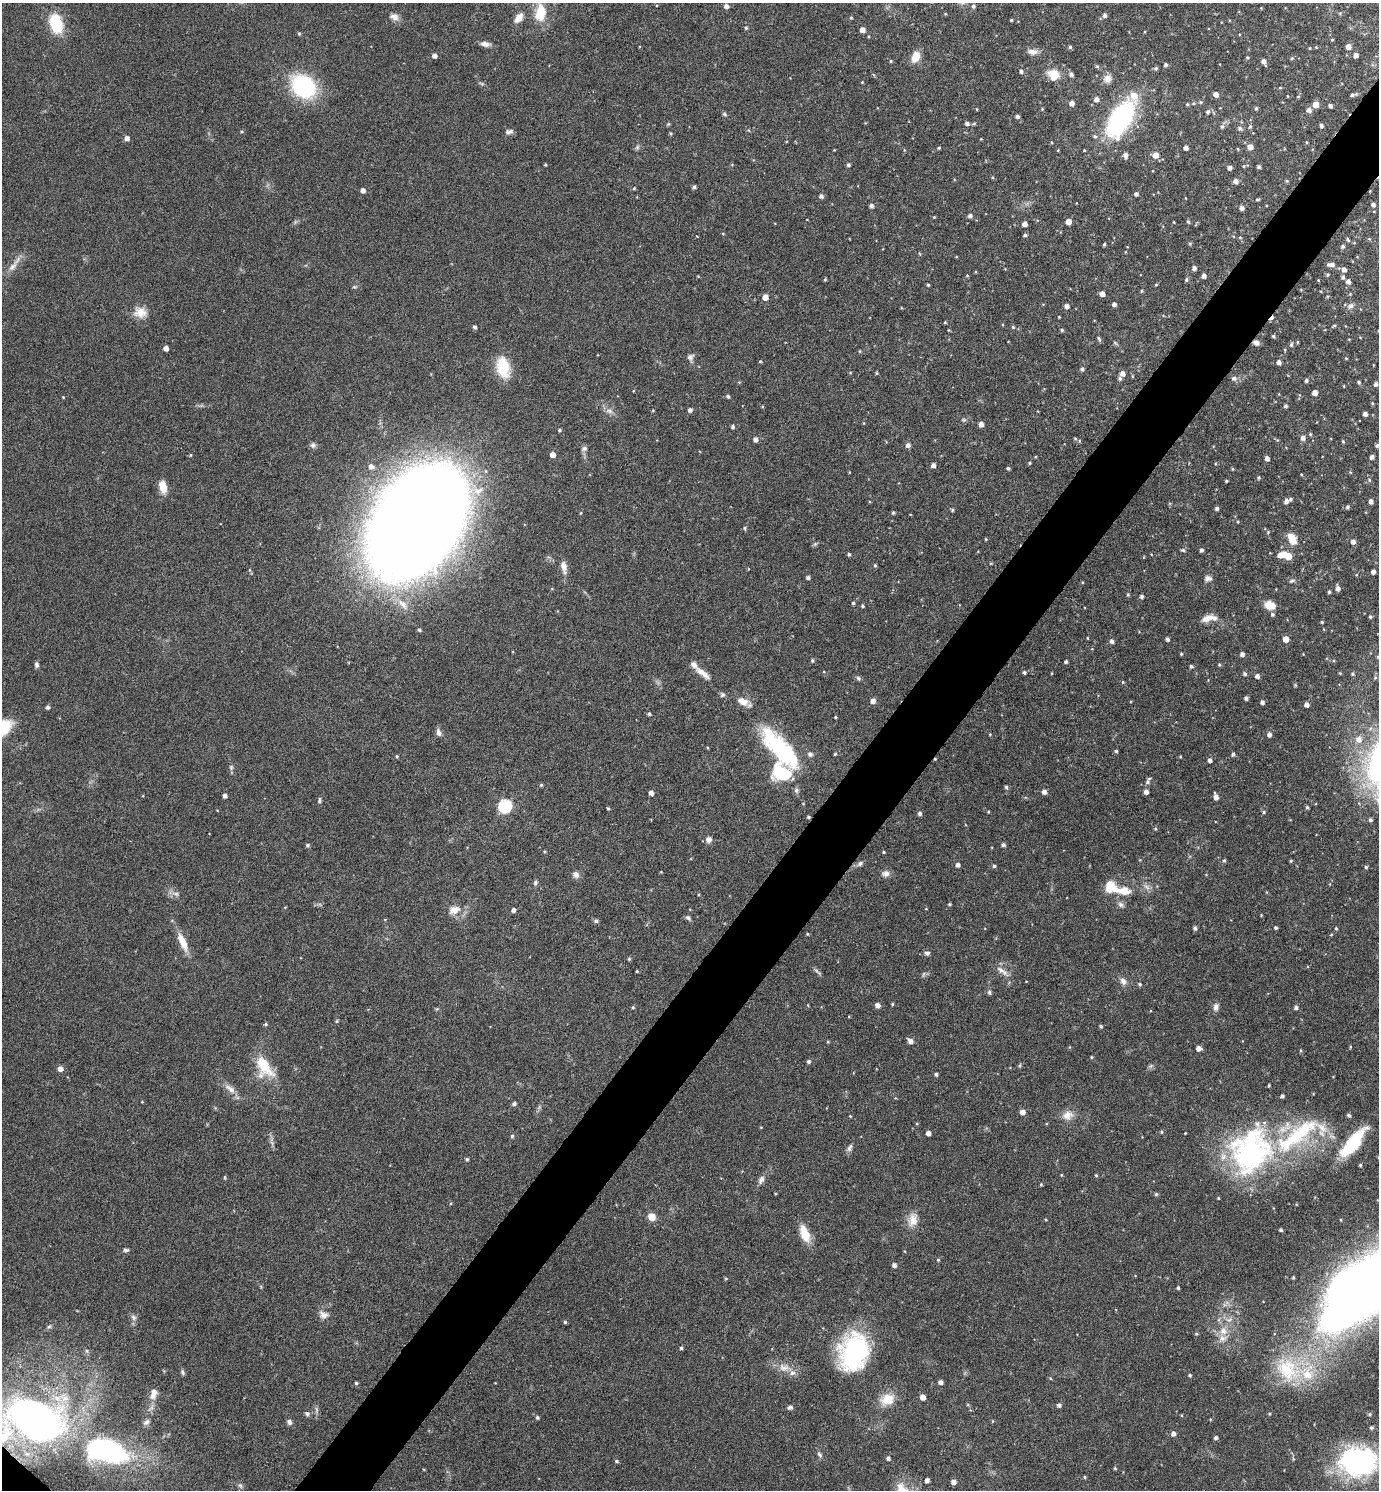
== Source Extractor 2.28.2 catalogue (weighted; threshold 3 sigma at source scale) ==
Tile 10 of 4 x 4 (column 2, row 3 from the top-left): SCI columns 1533-2909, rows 1493-2980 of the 5958 x 5955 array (HDU 1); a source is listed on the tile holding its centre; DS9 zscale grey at full resolution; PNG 1381 x 1492 px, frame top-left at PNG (2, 3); no overlay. Shown black and unused: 5% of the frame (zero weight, under 4 of 8 exposures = <1% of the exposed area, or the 3 px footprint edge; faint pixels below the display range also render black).
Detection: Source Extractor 2.28.2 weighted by HDU 2 'WHT'; one run over the whole footprint, this tile lists its part. Background 0.116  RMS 0.0051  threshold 0.0209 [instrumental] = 3 sigma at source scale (4.09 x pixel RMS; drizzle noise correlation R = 1.36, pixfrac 0.8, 0.05/0.05 arcsec/px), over >= 5 px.
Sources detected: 433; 2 too faint to see at this stretch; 2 cosmic-ray / hot-pixel residue — not listed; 13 inside a brighter listed object's ellipse — not listed separately; the other 416 listed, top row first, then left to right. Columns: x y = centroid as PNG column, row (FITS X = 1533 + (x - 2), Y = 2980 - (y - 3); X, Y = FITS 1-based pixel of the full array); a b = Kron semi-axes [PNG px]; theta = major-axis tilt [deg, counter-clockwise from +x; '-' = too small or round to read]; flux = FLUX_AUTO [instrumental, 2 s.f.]
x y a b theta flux
726 6 5 4 - 1.8
973 6 5 4 - 1
540 13 23 13 81 11
1340 13 5 4 - 0.46
1105 15 5 4 - 1.3
394 17 11 8 -16 2.8
519 18 10 6 53 4.8
851 18 4 4 - 0.49
1011 20 3 3 - 0.47
56 24 18 11 -75 21
746 28 4 4 - 0.61
862 30 4 4 - 3.1
299 34 5 4 - 0.56
1332 40 3 3 - 0.43
485 44 11 6 -6 2.4
1070 47 4 4 - 0.79
1316 47 4 4 - 0.34
1348 47 4 4 - 3.1
1309 48 4 3 - 0.34
1033 52 14 7 -3 2.8
1356 55 4 4 - 2.1
434 56 4 4 - 2.1
916 57 11 7 69 7.2
1247 57 4 4 - 0.54
1292 58 5 4 - 0.48
891 61 4 3 - 0.51
1264 61 5 4 - 2
1165 65 4 4 - 0.98
1097 66 6 4 -18 0.64
1156 68 5 4 - 0.84
1021 71 4 4 - 1.1
1053 74 13 11 -31 7.8
1071 74 5 4 - 1.6
1107 79 10 9 - 3.3
862 82 3 3 - 0.36
303 86 18 14 -43 66
1280 88 5 3 - 0.43
1216 94 4 4 - 2.9
1353 94 6 3 13 1.4
1298 96 4 3 - 0.37
1096 99 5 5 - 1.9
1201 102 5 5 - 0.62
1072 103 5 4 - 2.5
1187 104 4 4 - 0.58
1316 105 5 5 - 4.9
1330 106 4 4 - 1.2
1256 108 4 3 - 0.83
977 109 4 3 - 0.36
1042 109 4 4 - 0.41
1309 110 5 5 - 1.9
1208 112 6 6 - 1.2
724 114 7 4 -28 0.76
1017 116 4 3 - 1.2
1120 119 34 16 59 86
967 123 4 4 - 1.5
974 123 4 4 - 0.54
1222 126 7 5 68 1
1250 126 6 4 73 0.76
1321 126 4 3 - 1.2
1240 128 7 6 - 1.2
509 132 9 5 13 1.5
671 133 5 4 - 0.59
1095 136 6 4 -43 0.86
127 138 5 5 - 2
1051 142 4 3 - 0.43
1307 142 5 3 - 0.4
637 147 7 5 46 0.94
1250 147 5 5 - 3.2
939 148 4 3 - 0.59
1186 148 4 4 - 2
1125 155 8 5 90 1.8
1155 155 5 5 - 4.1
545 165 3 3 - 0.5
848 165 4 4 - 1.1
1259 167 3 3 - 0.98
1230 168 4 4 - 1.8
992 177 4 3 - 0.48
1236 181 5 5 - 2.2
1287 181 5 4 - 0.55
694 187 4 3 - 1.1
634 188 4 4 - 0.49
363 191 4 4 - 2
1136 194 4 4 - 1.5
821 196 5 5 - 1.3
1257 199 4 3 - 0.63
1373 204 4 4 - 1.5
871 206 4 4 - 1.6
1242 208 4 4 - 1.8
970 216 4 4 - 1.6
934 217 4 4 - 0.41
1068 222 4 4 - 4
1188 222 5 4 - 0.64
1024 224 4 4 - 2.7
1025 235 4 4 - 0.95
697 236 3 2 - 0.42
1240 237 5 3 - 0.44
1348 240 7 3 -62 0.65
1104 244 3 3 - 0.66
1190 244 5 4 - 0.6
1343 246 4 4 - 0.97
1332 264 6 5 - 1.6
13 267 16 7 47 3.7
1194 268 4 4 - 1.8
1344 269 5 4 - 2.1
967 275 5 3 - 0.41
1328 275 5 4 - 0.58
1204 276 4 4 - 1.7
1343 277 5 4 - 0.98
825 279 4 4 - 0.56
1186 280 5 4 - 0.82
1318 280 4 3 - 0.36
1348 282 5 4 - 2
928 285 3 3 - 0.56
1156 285 4 4 - 0.43
354 287 6 4 17 0.61
1142 291 4 4 - 0.61
1102 294 4 4 - 2.8
1350 294 4 4 - 0.38
765 297 5 4 - 4.5
1114 304 4 4 - 1.8
1066 306 4 4 - 2.1
1350 306 10 7 43 1.7
140 312 17 13 -3 5.9
1059 317 2 2 - 0.36
945 322 4 4 - 0.43
1334 326 6 3 32 0.57
475 327 4 3 - 1.3
1013 327 5 4 - 0.61
1062 330 4 4 - 0.68
1273 336 4 3 - 0.79
1099 339 8 3 -68 0.78
1298 342 5 3 - 0.47
1115 343 7 4 -45 0.7
1256 343 7 5 -22 2.2
1291 345 6 4 87 0.94
166 348 4 4 - 2.8
1285 350 5 3 - 0.42
690 357 10 8 72 1.7
1346 358 4 3 - 0.39
760 361 4 4 - 0.42
1279 362 4 4 - 2.1
503 367 24 14 -78 14
1082 369 5 4 - 1.1
876 373 5 3 - 0.45
1122 373 5 5 - 2.5
1120 378 7 5 68 1
1234 378 6 6 - 1.6
1306 380 4 4 - 1
1359 382 4 4 - 0.8
1376 384 5 4 - 1.2
1315 393 4 4 - 2.9
728 396 4 4 - 0.9
63 397 4 3 - 0.31
1372 403 4 3 - 0.46
1285 406 4 4 - 0.92
653 410 3 3 - 0.39
690 410 4 4 - 1.5
609 411 11 6 -15 2.1
1365 414 4 4 - 2.2
964 420 6 4 -18 0.68
864 423 5 3 - 0.38
981 424 4 4 - 2.6
732 427 4 4 - 1
559 430 4 4 - 0.61
1310 434 4 4 - 0.51
1303 438 6 5 - 2
755 439 5 4 - 2.1
1075 439 5 4 - 0.62
1343 441 4 3 - 0.6
313 445 8 7 - 1.3
908 445 5 4 - 2.1
1377 446 5 4 - 0.65
584 448 8 6 30 1.5
190 455 4 3 - 0.43
553 455 5 4 - 3.4
1372 457 4 4 - 1.8
1267 459 4 4 - 1.9
1030 463 3 3 - 0.54
933 465 4 4 - 2
371 466 6 5 - 2.2
1008 468 3 3 - 0.87
1233 469 4 4 - 0.46
1301 474 4 3 - 0.37
1258 478 4 4 - 0.64
1369 480 5 4 - 0.67
1226 481 3 3 - 0.55
163 487 13 8 -77 6.5
478 491 16 11 22 5.9
1290 499 4 4 - 0.8
1286 501 5 4 - 2.1
1371 502 4 4 - 2
1347 507 5 4 - 0.96
1217 509 4 4 - 1.2
952 510 4 4 - 0.65
893 513 5 4 - 0.74
417 522 74 47 55 2300
745 528 6 3 -82 0.56
986 539 4 3 - 0.42
1292 539 14 9 -62 6.1
1353 542 5 5 - 2
815 544 6 5 - 0.74
1183 550 6 5 - 0.73
1201 550 4 3 - 1.2
849 554 4 3 - 0.89
1280 555 6 5 - 2.7
1288 556 7 5 -33 9.7
991 563 4 3 - 0.39
875 565 5 4 - 0.64
564 567 16 7 -82 3.7
1373 572 4 4 - 1.9
808 578 4 4 - 1.1
1208 578 9 7 2 1.8
1292 581 9 4 23 0.84
1338 588 6 4 -85 2
1329 592 4 4 - 0.81
1128 595 5 4 - 0.61
1141 596 4 4 - 1.2
853 603 4 4 - 0.77
403 604 19 9 -48 5.7
1270 605 10 7 -10 7.3
862 606 4 3 - 0.72
1272 614 6 5 - 0.96
1370 617 4 4 - 0.75
1208 618 19 7 11 4.9
1322 622 4 3 - 0.57
419 630 4 4 - 0.82
1087 638 4 2 - 0.35
1167 639 4 3 - 1.3
1286 639 5 4 - 5
1112 641 5 4 - 1.6
1181 654 4 3 - 0.49
1242 654 4 4 - 1.8
1378 657 5 5 - 0.71
812 660 5 4 - 0.68
1066 662 3 3 - 0.83
1219 664 4 3 - 0.62
36 665 7 5 -89 1.2
1191 666 4 3 - 0.84
1024 672 4 4 - 0.88
703 673 25 7 -37 4.2
1340 673 4 3 - 0.44
1245 674 4 4 - 1
1352 674 5 4 - 0.74
1257 676 4 4 - 1.7
858 678 7 5 -34 1
1375 678 6 5 - 0.76
1123 682 4 4 - 0.47
722 695 7 7 - 1
1246 698 4 4 - 1.3
873 701 5 4 - 2.6
1262 702 4 4 - 1.6
1306 705 4 4 - 2.1
48 707 4 4 - 1.3
649 714 3 3 - 0.86
835 717 3 3 - 0.47
3 727 22 16 -84 13
439 733 9 6 -71 1.9
990 734 3 2 - 0.36
1269 734 5 4 - 1.8
1358 739 9 8 - 3.6
780 748 64 21 -48 47
1116 751 4 4 - 0.81
835 754 4 3 - 0.52
1233 754 4 4 - 1.2
397 756 4 3 - 0.59
1180 757 4 3 - 0.44
1210 760 4 4 - 1.8
231 767 7 6 - 1.1
1148 782 8 6 61 1.3
541 785 4 4 - 0.62
1006 787 5 4 - 0.87
796 790 7 7 - 1.2
1044 792 4 4 - 2
1146 792 4 4 - 2.2
651 793 4 4 - 2.3
225 796 4 4 - 1.7
1216 797 6 4 -73 3.1
319 800 8 4 80 0.86
505 806 6 6 - 61
1307 807 4 3 - 0.8
608 808 4 3 - 0.62
988 812 3 3 - 0.44
1264 812 4 4 - 0.64
920 813 4 4 - 1.3
808 817 4 3 - 0.65
1370 820 4 4 - 1.1
709 839 8 7 - 2.1
307 845 4 4 - 0.9
1003 845 4 4 - 1.1
883 852 3 3 - 0.5
1224 860 5 4 - 0.65
1291 861 4 3 - 0.52
860 863 8 6 40 1.3
958 865 4 4 - 1.6
994 866 4 4 - 0.82
1366 867 4 3 - 0.76
886 873 10 8 5 2.4
576 874 7 7 - 2.4
535 883 6 5 - 1.1
1110 887 13 11 -40 11
1147 887 10 5 -36 1.6
1124 891 15 8 -7 6.6
949 904 4 3 - 0.61
1121 905 9 7 -44 1.6
454 910 18 12 19 5.2
513 910 4 4 - 1.6
688 918 8 5 -37 1.1
596 921 5 5 - 1.2
1195 928 5 4 - 1.2
1276 928 4 4 - 0.81
1336 928 4 3 - 0.54
807 934 4 4 - 0.4
183 942 26 8 -66 7.1
927 953 7 6 - 1.3
629 959 5 4 - 0.56
1001 970 14 8 -32 3.1
637 971 3 3 - 0.46
818 972 13 4 -42 1.1
923 974 7 4 70 0.73
1123 981 10 8 -61 2.3
1140 984 5 4 - 0.71
989 992 7 5 -76 0.9
892 1004 3 3 - 0.51
877 1005 5 4 - 2.4
633 1007 4 4 - 0.59
1216 1007 9 7 80 2.1
1296 1008 5 4 - 1.3
336 1021 6 4 88 0.56
266 1024 5 4 - 0.67
1101 1026 4 4 - 0.76
910 1041 5 5 - 2.3
1350 1047 4 3 - 0.38
1198 1048 5 4 - 2.5
1091 1057 4 3 - 0.52
808 1061 5 4 - 1
264 1065 32 15 -55 15
1020 1066 6 3 71 0.56
1151 1066 7 4 34 0.9
60 1069 5 5 - 2.6
936 1074 4 4 - 0.93
1269 1085 3 2 - 0.57
230 1089 18 7 -35 3.7
142 1102 3 3 - 0.34
514 1103 5 4 - 1.2
1022 1112 5 4 - 2.6
1068 1115 15 12 23 4.6
1349 1115 4 4 - 0.97
850 1116 3 3 - 0.42
1162 1132 4 4 - 0.6
928 1133 4 4 - 2.3
1185 1133 2 2 - 0.29
512 1136 5 4 - 0.76
1352 1143 33 11 51 26
849 1148 11 6 62 1.6
1251 1151 65 53 63 97
467 1159 4 4 - 0.74
1360 1165 3 3 - 0.56
1061 1175 4 3 - 0.4
1096 1175 4 3 - 0.52
225 1177 5 3 - 0.45
761 1180 11 6 64 2.2
1041 1184 4 4 - 0.5
1156 1194 5 5 - 0.68
651 1217 5 5 - 12
913 1220 17 11 82 5.7
1046 1220 4 3 - 0.37
1281 1230 3 3 - 0.85
805 1234 22 10 -69 8.3
126 1250 7 5 1 0.97
938 1260 4 4 - 0.5
894 1265 4 4 - 1.7
1293 1277 3 2 - 0.52
726 1278 5 3 - 0.49
1178 1288 3 3 - 0.77
1357 1292 73 42 48 540
323 1315 13 9 -25 3
133 1317 8 7 - 1.7
565 1322 4 4 - 0.55
49 1327 6 4 28 0.75
1223 1331 12 11 - 4.8
1196 1334 5 4 - 0.62
681 1348 4 4 - 0.85
87 1351 6 5 - 0.85
854 1352 42 31 77 53
784 1368 16 10 -18 4.7
1288 1369 40 31 -44 34
182 1372 8 5 -65 0.97
1190 1375 4 4 - 0.7
1050 1378 5 3 - 0.43
940 1382 4 4 - 1.9
356 1383 4 4 - 0.77
154 1394 13 8 74 3.9
923 1397 5 4 - 3.7
887 1400 19 14 22 8.1
1059 1405 4 4 - 1.4
790 1407 6 5 - 1.1
307 1413 7 6 - 1.2
1370 1414 5 5 - 0.82
537 1417 4 4 - 0.81
35 1420 44 32 -16 250
993 1421 5 3 - 0.4
146 1422 9 6 39 1.3
289 1422 6 5 - 1.5
1371 1428 5 5 - 0.87
1173 1434 5 5 - 1.8
1216 1438 4 4 - 1.1
106 1450 51 28 -15 85
819 1455 9 4 -49 1.1
888 1458 4 4 - 1.3
616 1461 5 4 - 0.74
1359 1461 40 32 1 75
1115 1468 4 4 - 0.47
1085 1477 4 3 - 0.53
927 1480 4 4 - 2
954 1482 5 4 - 2.6
240 1485 7 5 -53 1.1
Overlapping masked pixels (flux is a lower limit): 2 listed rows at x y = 1256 343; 808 817
Isophote crosses this tile's border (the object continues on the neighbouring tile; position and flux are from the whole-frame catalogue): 4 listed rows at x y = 1378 657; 3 727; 1357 1292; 35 1420